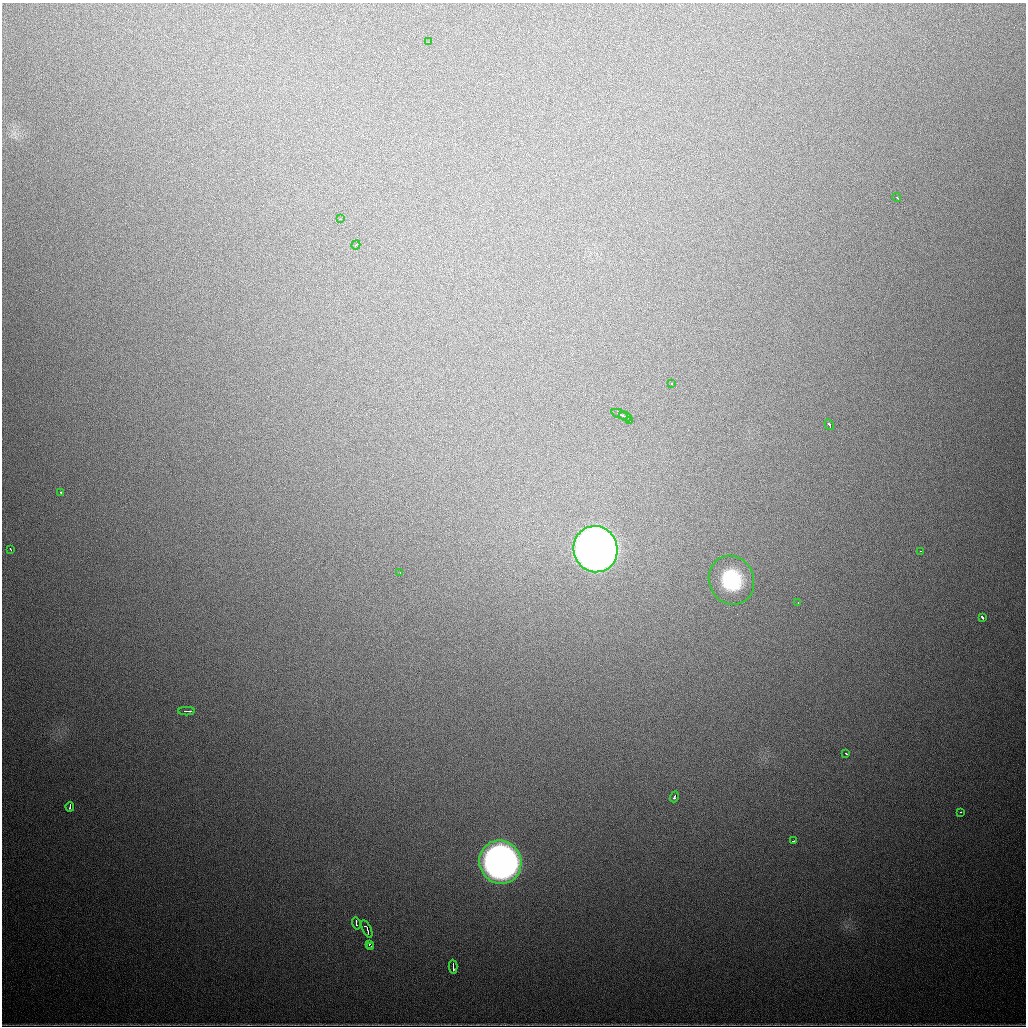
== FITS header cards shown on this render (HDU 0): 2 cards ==
NAXIS1  =                 1024
NAXIS2  =                 1024

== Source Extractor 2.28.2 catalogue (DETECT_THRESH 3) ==
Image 1024 x 1024 px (HDU 0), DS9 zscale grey, 1 PNG px = 1 image px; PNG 1028 x 1028 px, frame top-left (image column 1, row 1024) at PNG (2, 3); each listed source drawn as its Kron ellipse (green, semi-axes under 4 px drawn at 4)
Background 841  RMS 24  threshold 72.2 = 3 sigma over >= 5 px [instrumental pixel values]
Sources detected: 29; all 29 listed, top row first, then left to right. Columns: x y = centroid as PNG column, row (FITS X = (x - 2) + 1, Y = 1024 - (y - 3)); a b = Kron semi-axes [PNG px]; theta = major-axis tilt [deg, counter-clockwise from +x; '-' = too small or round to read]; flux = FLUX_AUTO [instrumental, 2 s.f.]
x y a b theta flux
429 42 4 2 - 2.1e+03
897 198 4 2 - 3.9e+03
340 219 3 2 - 1.4e+03
356 245 5 2 - 4.5e+03
671 383 3 3 - 1.0e+04
620 414 8 3 -24 6.5e+03
625 416 6 2 -26 5.2e+03
630 420 4 2 - 4.5e+03
829 425 6 3 -60 5.0e+03
61 492 3 2 - 2.5e+03
10 549 3 2 - 2.2e+03
596 549 23 22 - 2.7e+06
921 551 3 2 - 1.7e+03
400 573 3 2 - 2.0e+03
731 580 25 22 -67 9.4e+04
798 603 3 2 - 1.3e+03
982 617 4 3 - 2.9e+03
186 711 8 2 0 1.1e+04
846 753 4 2 - 2.7e+03
674 797 5 3 - 1.7e+04
70 807 5 2 - 3.7e+03
960 812 3 2 - 2.0e+03
794 841 3 2 - 4.6e+03
500 862 22 21 - 1.2e+06
356 924 6 3 -77 6.4e+03
367 929 9 3 -65 8.2e+03
369 944 3 3 - 4.6e+03
371 947 3 2 - 5.8e+03
453 967 7 2 -87 4.2e+03